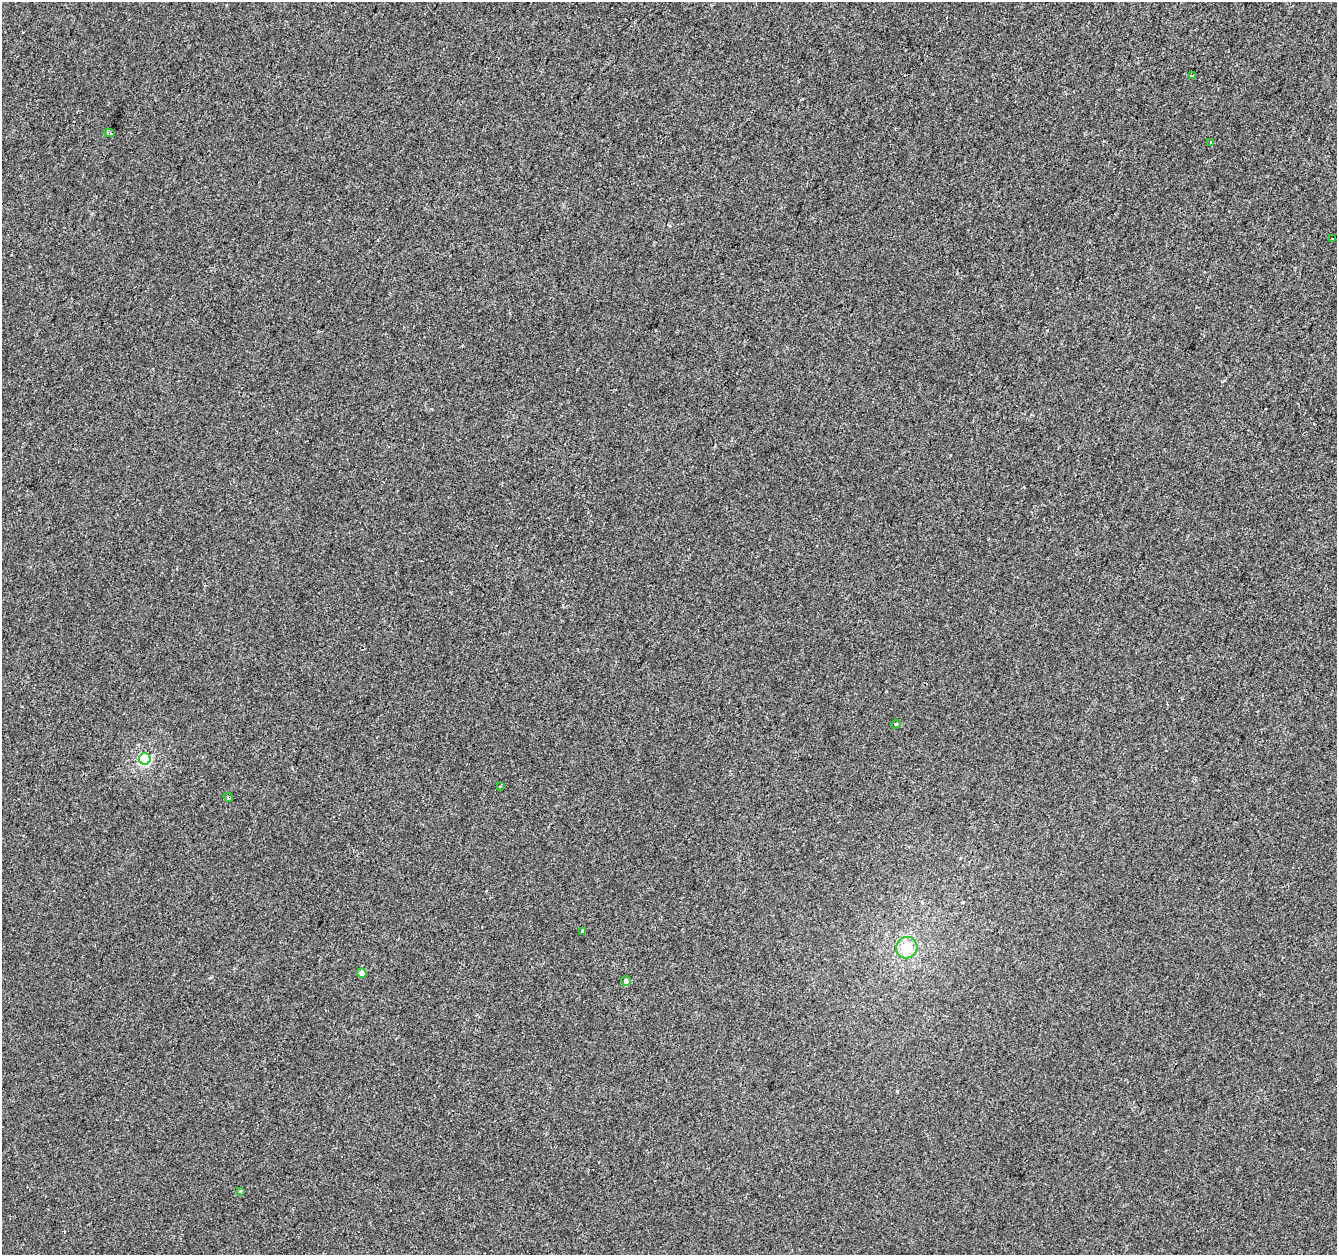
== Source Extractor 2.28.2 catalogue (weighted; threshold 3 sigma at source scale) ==
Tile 10 of 4 x 4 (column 2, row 3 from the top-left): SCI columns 1336-2670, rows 1470-2722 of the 5346 x 5506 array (HDU 1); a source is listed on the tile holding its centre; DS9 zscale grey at full resolution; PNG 1339 x 1257 px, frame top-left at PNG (2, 2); each listed source drawn as its Kron ellipse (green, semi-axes under 4 px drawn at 4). Shown black and unused: <1% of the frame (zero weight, under 2 of 3 exposures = <1% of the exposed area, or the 3 px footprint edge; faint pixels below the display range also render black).
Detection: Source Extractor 2.28.2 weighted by HDU 2 'WHT'; one run over the whole footprint, this tile lists its part. Background 1.34e-04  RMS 0.0042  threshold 0.0189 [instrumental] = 3 sigma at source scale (4.5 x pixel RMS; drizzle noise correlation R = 1.50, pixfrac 1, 0.0396/0.0396 arcsec/px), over >= 5 px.
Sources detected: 13; all 13 listed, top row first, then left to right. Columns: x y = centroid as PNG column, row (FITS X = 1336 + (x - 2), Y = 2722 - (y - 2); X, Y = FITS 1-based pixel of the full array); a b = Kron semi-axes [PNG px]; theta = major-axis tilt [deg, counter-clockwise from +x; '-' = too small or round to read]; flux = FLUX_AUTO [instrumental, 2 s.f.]
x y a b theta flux
1192 75 3 3 - 1.7
109 133 5 3 - 1.1
1211 142 4 3 - 0.47
1332 238 3 3 - 1.2
896 724 4 4 - 0.53
145 759 6 5 - 51
500 787 3 2 - 0.29
228 797 5 3 - 0.64
582 931 4 3 - 1.2
907 948 11 10 - 8.7
362 973 5 4 - 2.4
626 981 5 5 - 1.4
240 1191 3 3 - 0.82
Overlapping masked pixels (flux is a lower limit): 1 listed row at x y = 109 133